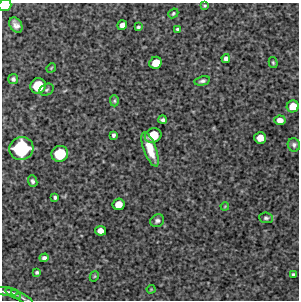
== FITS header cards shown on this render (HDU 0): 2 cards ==
NAXIS1  =                  297 /Length X axis
NAXIS2  =                  298 /Length Y axis

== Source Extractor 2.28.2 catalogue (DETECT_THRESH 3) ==
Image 297 x 298 px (HDU 0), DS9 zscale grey, 1 PNG px = 1 image px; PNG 301 x 302 px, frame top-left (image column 1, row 298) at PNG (2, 3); each listed source drawn as its Kron ellipse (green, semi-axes under 4 px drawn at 4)
Background 5630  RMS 300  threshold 907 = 3 sigma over >= 5 px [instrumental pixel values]
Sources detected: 41; all 41 listed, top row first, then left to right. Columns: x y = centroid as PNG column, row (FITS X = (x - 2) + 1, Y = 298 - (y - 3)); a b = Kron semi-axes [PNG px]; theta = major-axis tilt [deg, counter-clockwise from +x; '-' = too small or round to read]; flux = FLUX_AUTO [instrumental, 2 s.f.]
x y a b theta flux
5 5 7 6 - 4.3e+05
205 6 4 4 - 2.7e+04
173 13 5 4 - 2.9e+04
16 25 8 6 -57 1.1e+05
122 25 5 4 - 1.1e+05
138 27 3 3 - 3.3e+04
177 29 4 3 - 3.2e+04
226 59 4 4 - 7.2e+04
273 62 5 4 - 3.4e+04
156 63 6 6 - 2.9e+05
51 68 5 4 - 2.2e+04
13 79 5 5 - 5.0e+04
202 81 8 4 12 5.7e+04
38 86 8 7 - 6.0e+05
47 90 7 5 26 4.1e+04
114 101 6 4 -89 3.0e+04
293 106 6 6 - 2.6e+05
163 120 4 3 - 4.7e+04
280 120 5 5 - 1.4e+05
114 135 4 4 - 4.5e+04
153 136 8 7 - 4.9e+05
260 138 6 5 - 2.3e+05
294 145 7 6 - 5.5e+04
21 148 12 11 - 1.5e+06
150 149 18 6 -69 3.5e+05
60 154 8 8 - 6.9e+05
33 181 6 4 -67 4.3e+04
55 197 3 3 - 3.7e+04
118 204 6 5 - 2.3e+05
225 206 4 3 - 1.8e+04
266 218 7 5 -6 4.8e+04
157 221 7 6 - 5.6e+04
100 231 5 5 - 1.4e+05
44 258 4 4 - 7.2e+04
37 272 3 3 - 3.6e+04
293 274 3 3 - 3.3e+04
94 276 5 4 - 2.0e+04
151 289 4 4 - 1.8e+04
6 292 12 3 -5 4.9e+04
13 293 8 3 -28 4.0e+04
22 298 13 3 -31 4.6e+04
At the frame edge (FLAGS 8, measured only in part): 1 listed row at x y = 5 5